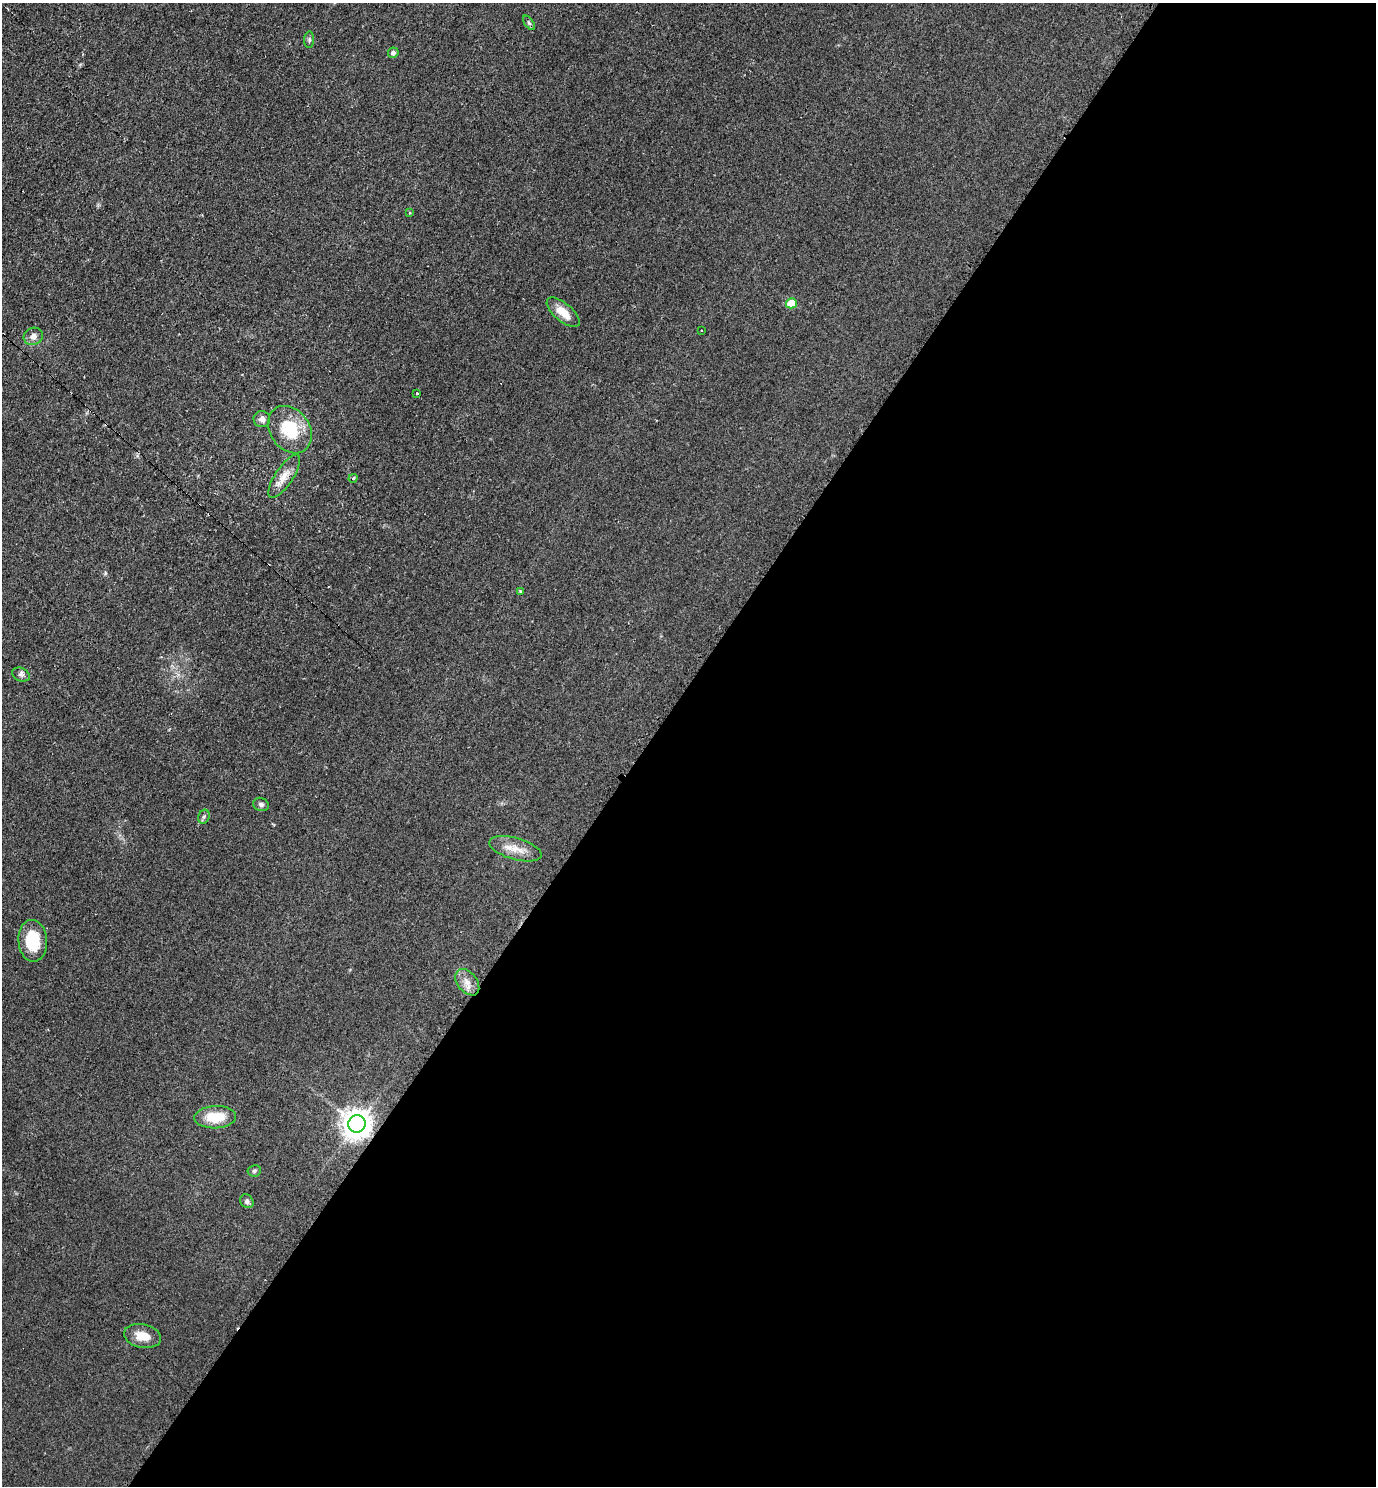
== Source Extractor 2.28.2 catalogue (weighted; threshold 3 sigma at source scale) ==
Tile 12 of 4 x 4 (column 4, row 3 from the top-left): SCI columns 4280-5653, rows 1496-2979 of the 5962 x 5951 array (HDU 1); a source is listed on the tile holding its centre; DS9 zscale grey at full resolution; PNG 1378 x 1488 px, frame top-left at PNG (2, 3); each listed source drawn as its Kron ellipse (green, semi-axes under 4 px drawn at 4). Shown black and unused: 53% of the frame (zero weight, under 2 of 3 exposures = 2% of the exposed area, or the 3 px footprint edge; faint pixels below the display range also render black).
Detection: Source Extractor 2.28.2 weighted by HDU 2 'WHT'; one run over the whole footprint, this tile lists its part. Background 0.0787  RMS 0.011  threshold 0.0515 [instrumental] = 3 sigma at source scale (4.5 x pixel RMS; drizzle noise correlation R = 1.50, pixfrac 1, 0.05/0.05 arcsec/px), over >= 5 px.
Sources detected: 26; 1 cosmic-ray / hot-pixel residue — neither listed nor drawn; the other 25 listed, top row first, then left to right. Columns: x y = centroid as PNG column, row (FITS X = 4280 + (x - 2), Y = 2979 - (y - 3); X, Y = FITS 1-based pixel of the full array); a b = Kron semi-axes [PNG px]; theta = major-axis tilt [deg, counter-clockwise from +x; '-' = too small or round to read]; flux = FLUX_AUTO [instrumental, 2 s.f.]
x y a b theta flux
529 23 8 4 -54 2.2
309 40 8 5 87 2.2
393 53 5 5 - 3.8
409 213 4 2 - 0.96
791 303 5 5 - 31
563 312 20 9 -40 15
701 330 3 3 - 2.4
33 336 10 8 23 6.6
417 393 3 3 - 2.3
262 419 8 8 - 5.3
290 430 25 20 -54 45
284 476 25 9 57 14
353 478 4 3 - 2
521 591 3 3 - 2.1
21 674 9 6 -26 3.5
261 804 8 6 -20 2.9
204 817 7 5 68 2.4
515 849 27 11 -16 17
33 941 21 14 -85 40
467 982 15 9 -52 9.9
215 1117 21 11 2 28
357 1124 9 8 - 1500
254 1171 7 6 - 2.1
247 1201 7 6 - 3.6
142 1336 19 11 -12 16
Overlapping masked pixels (flux is a lower limit): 1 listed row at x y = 357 1124